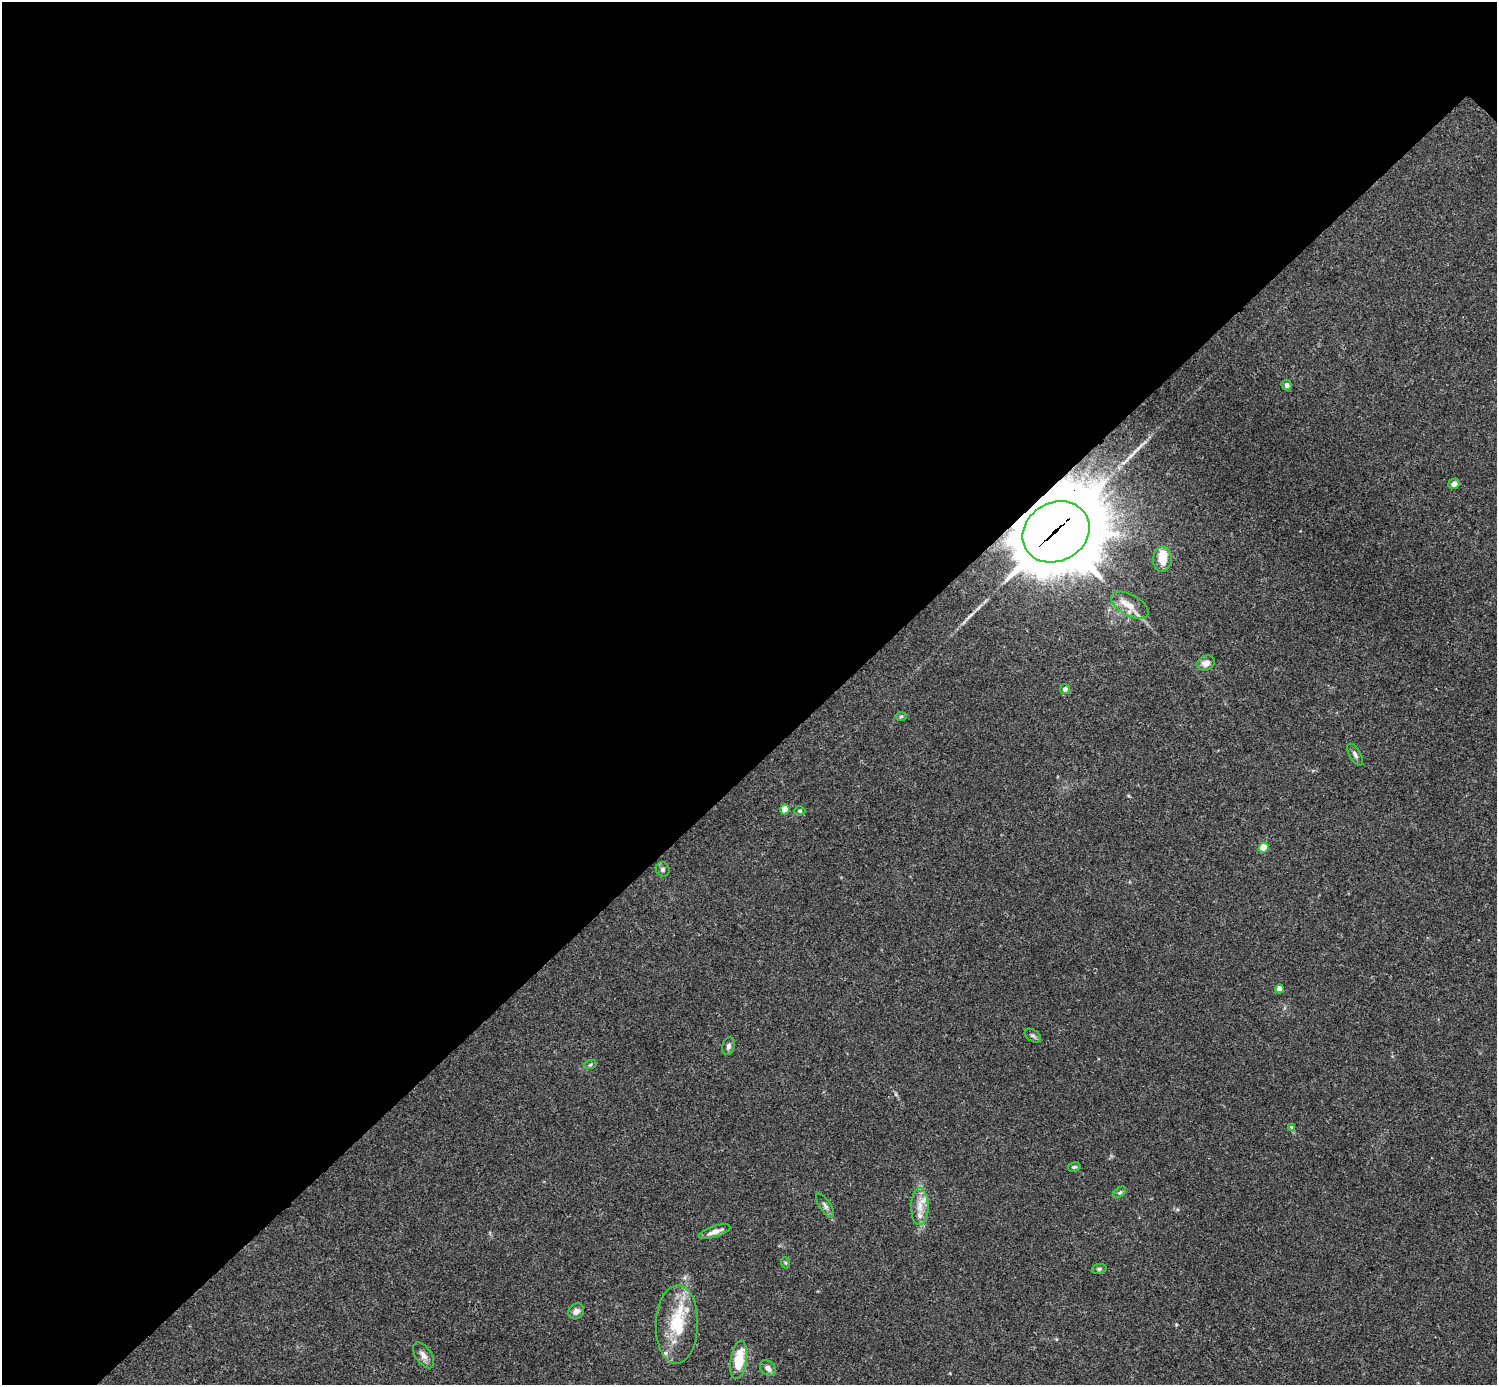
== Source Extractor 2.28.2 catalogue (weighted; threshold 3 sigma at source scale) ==
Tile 5 of 4 x 4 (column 1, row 2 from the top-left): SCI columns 7-1501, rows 3066-4448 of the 5988 x 5988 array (HDU 1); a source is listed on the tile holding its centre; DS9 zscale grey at full resolution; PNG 1499 x 1387 px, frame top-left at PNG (2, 2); each listed source drawn as its Kron ellipse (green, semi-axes under 4 px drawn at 4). Shown black and unused: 56% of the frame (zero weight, under 3 of 4 exposures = <1% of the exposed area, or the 3 px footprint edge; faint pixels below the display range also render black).
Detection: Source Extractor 2.28.2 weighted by HDU 2 'WHT'; one run over the whole footprint, this tile lists its part. Background 0.0533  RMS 0.005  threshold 0.0225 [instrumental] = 3 sigma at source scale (4.5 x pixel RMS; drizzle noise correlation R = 1.50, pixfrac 1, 0.05/0.05 arcsec/px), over >= 5 px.
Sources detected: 35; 1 inside a brighter object's white glare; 2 long thin detections or spike segments (spike, bleed or trail) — neither listed nor drawn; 2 inside a brighter listed object's ellipse — not listed separately; the other 30 listed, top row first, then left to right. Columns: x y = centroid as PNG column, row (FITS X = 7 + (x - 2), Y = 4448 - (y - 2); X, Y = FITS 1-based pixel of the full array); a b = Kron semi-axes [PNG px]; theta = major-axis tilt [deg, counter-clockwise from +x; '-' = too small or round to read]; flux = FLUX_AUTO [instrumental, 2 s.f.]
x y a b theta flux
1287 385 5 5 - 1.7
1454 484 5 5 - 2.6
1056 532 35 29 29 6100
1162 559 12 9 84 5.8
1130 605 20 10 -28 7
1206 663 9 7 26 3.6
1065 689 5 5 - 2.1
901 716 6 4 2 0.66
1355 755 12 5 -60 1.8
785 809 5 4 - 7.9
800 811 5 4 - 0.73
1264 848 5 5 - 15
663 869 7 6 - 1.2
1279 989 4 4 - 5.2
1033 1036 9 6 -34 1.1
728 1046 9 6 74 1.6
590 1065 6 4 19 0.75
1291 1127 4 4 - 0.43
1074 1167 6 4 12 0.76
1120 1192 7 4 39 0.85
825 1206 14 5 -56 1.7
920 1206 18 8 89 6.2
715 1232 16 5 19 3.4
786 1263 5 3 - 0.6
1099 1269 7 5 10 1
576 1311 8 7 - 2.4
677 1324 39 21 89 24
423 1355 15 8 -55 2.9
739 1360 19 8 81 15
768 1368 9 6 -46 2.2
Overlapping masked pixels (flux is a lower limit): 1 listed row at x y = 1056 532